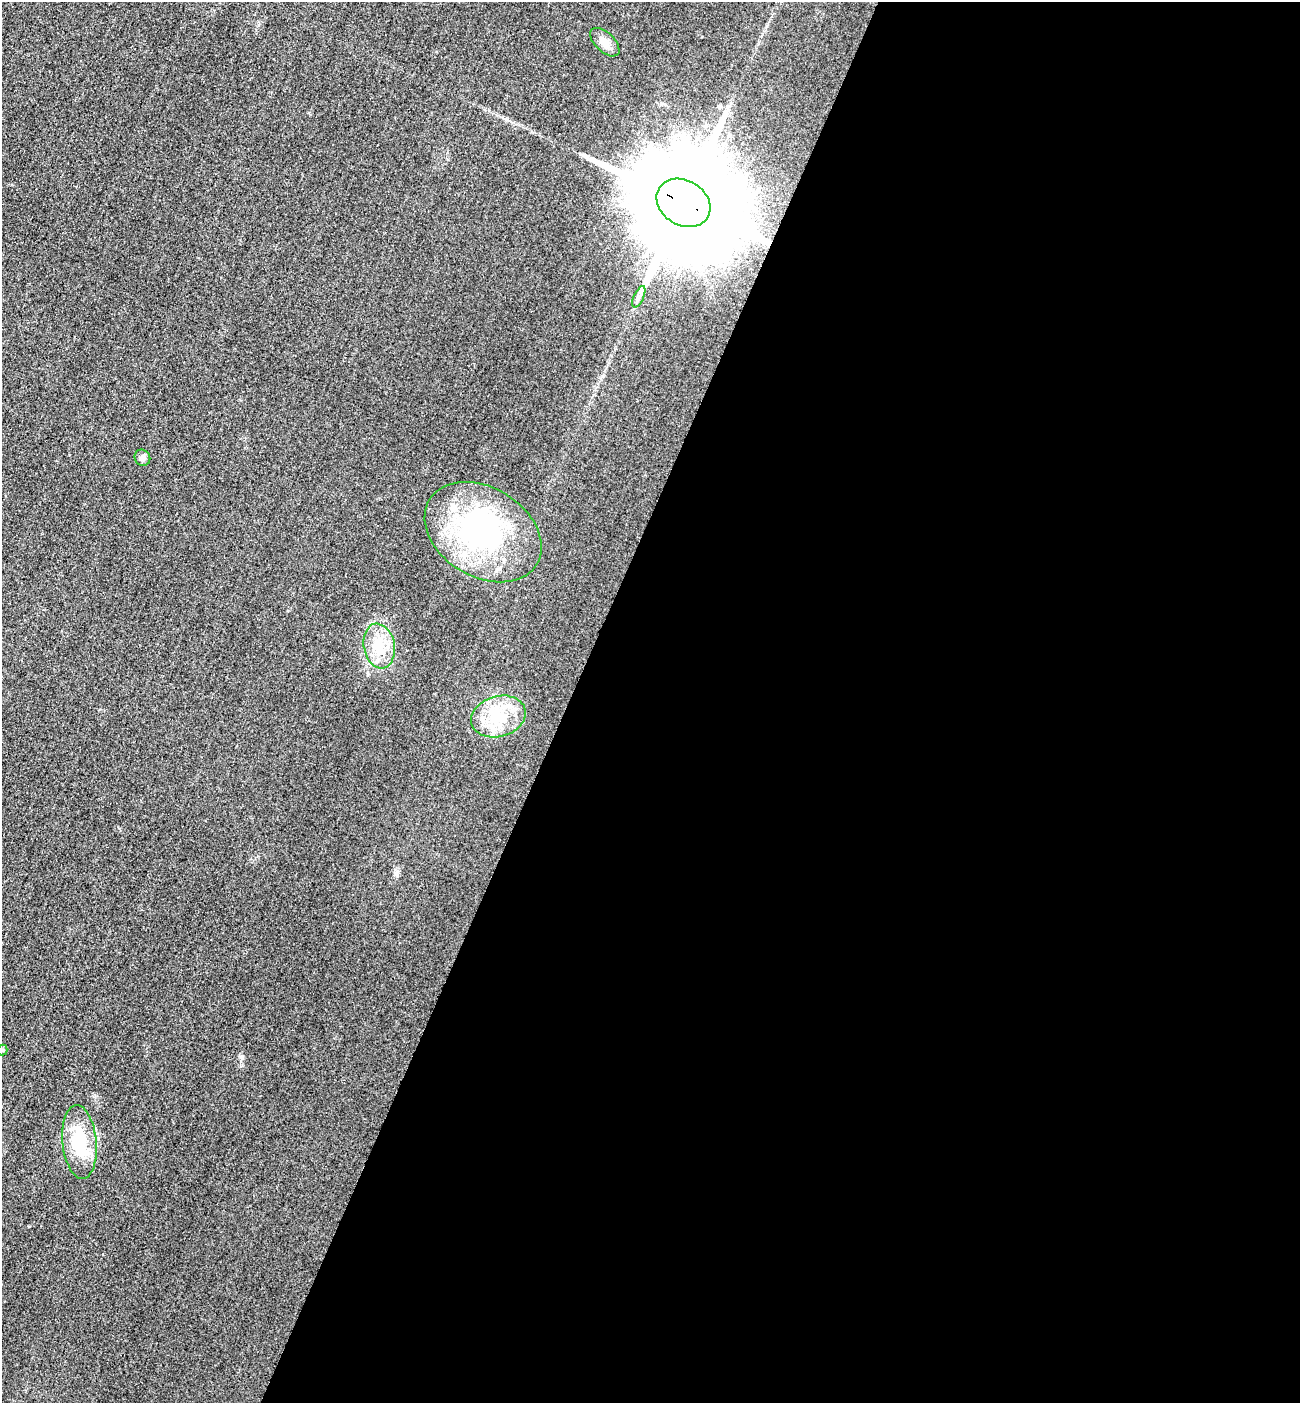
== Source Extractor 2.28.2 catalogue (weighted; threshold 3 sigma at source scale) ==
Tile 12 of 4 x 4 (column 4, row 3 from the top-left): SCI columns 4199-5496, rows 1427-2827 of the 5667 x 5654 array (HDU 1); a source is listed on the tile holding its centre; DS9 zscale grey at full resolution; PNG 1302 x 1405 px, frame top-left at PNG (2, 2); each listed source drawn as its Kron ellipse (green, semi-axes under 4 px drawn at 4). Shown black and unused: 56% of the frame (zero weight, under 3 of 4 exposures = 3% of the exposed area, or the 3 px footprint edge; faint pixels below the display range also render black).
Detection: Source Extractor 2.28.2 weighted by HDU 2 'WHT'; one run over the whole footprint, this tile lists its part. Background 0.0584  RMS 0.017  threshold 0.0756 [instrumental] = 3 sigma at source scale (4.5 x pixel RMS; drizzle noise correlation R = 1.50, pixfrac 1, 0.05/0.05 arcsec/px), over >= 5 px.
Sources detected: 11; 1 inside a brighter object's white glare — neither listed nor drawn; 1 inside a brighter listed object's ellipse — not listed separately; the other 9 listed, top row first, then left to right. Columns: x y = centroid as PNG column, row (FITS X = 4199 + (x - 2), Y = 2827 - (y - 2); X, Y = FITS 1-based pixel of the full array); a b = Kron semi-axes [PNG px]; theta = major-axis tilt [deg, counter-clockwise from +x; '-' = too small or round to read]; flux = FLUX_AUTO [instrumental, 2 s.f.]
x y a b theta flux
605 42 18 9 -44 16
683 203 28 22 -32 63000
639 297 11 5 66 6.1
142 458 8 7 - 5.3
483 532 63 44 -31 320
379 646 23 15 -80 43
498 716 28 20 16 67
2 1050 5 5 - 2.2
79 1142 37 17 -85 73
Overlapping masked pixels (flux is a lower limit): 1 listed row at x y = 683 203
Isophote crosses this tile's border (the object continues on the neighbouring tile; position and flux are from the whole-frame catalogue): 1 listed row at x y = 2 1050